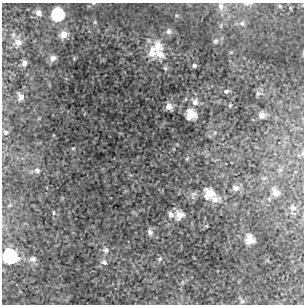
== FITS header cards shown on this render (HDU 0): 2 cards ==
NAXIS1  =                  302 / NUMBER OF ELEMENTS ALONG THIS AXIS
NAXIS2  =                  302 / NUMBER OF ELEMENTS ALONG THIS AXIS

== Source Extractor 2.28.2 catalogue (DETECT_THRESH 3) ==
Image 302 x 302 px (HDU 0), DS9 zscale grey, 1 PNG px = 1 image px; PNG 306 x 306 px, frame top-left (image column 1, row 302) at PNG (2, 3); no overlay
Background 12.4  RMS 0.55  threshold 1.65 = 3 sigma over >= 5 px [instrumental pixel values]
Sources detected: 47; all 47 listed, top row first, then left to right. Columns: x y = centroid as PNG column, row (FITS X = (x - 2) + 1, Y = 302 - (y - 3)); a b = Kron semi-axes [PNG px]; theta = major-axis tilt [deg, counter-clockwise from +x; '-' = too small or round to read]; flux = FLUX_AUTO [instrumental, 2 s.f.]
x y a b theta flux
248 4 12 4 5 100
221 6 10 8 -80 190
280 6 5 4 - 47
39 13 7 6 - 150
57 14 9 9 - 1800
242 23 8 7 - 110
168 31 8 7 - 130
63 34 7 7 - 340
215 41 6 5 - 67
18 42 9 8 - 270
158 45 14 12 -62 540
152 52 17 11 -90 510
160 54 12 9 -32 350
53 58 7 6 - 170
24 63 6 5 - 110
194 65 4 4 - 54
165 68 6 5 - 58
226 91 6 5 - 71
258 94 7 5 29 58
20 97 6 5 - 200
195 102 9 8 - 160
230 105 5 3 - 29
169 106 6 5 - 220
191 114 8 7 - 650
262 115 6 6 - 200
5 132 7 6 - 89
73 148 5 3 - 30
302 154 6 4 -89 44
37 170 8 7 - 120
235 188 8 8 - 170
209 193 10 9 - 650
276 193 9 7 -63 280
215 199 12 9 23 260
10 205 6 4 70 51
293 208 9 8 - 150
54 213 6 3 90 39
171 214 8 7 - 140
179 215 8 7 - 430
206 226 5 3 - 29
150 232 8 6 -73 130
250 239 8 7 - 500
105 250 8 8 - 110
10 256 10 9 - 4100
33 259 9 7 -3 140
160 259 6 5 - 67
104 262 8 6 -31 95
242 300 11 5 -52 100
At the frame edge (FLAGS 8, measured only in part): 3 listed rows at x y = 248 4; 302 154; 10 256